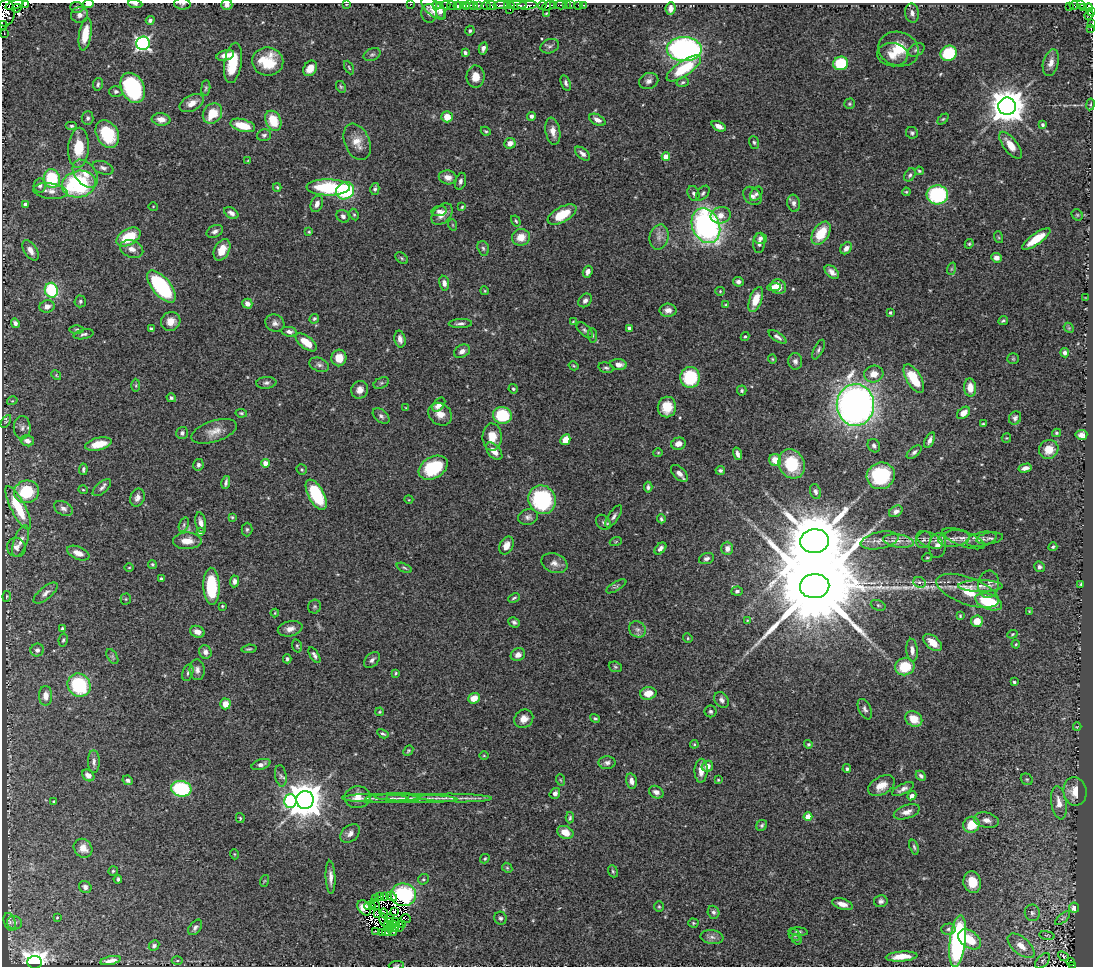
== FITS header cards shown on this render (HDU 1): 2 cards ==
NAXIS1  =                 1091
NAXIS2  =                  964

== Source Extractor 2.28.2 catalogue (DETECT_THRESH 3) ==
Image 1091 x 964 px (HDU 1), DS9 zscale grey, 1 PNG px = 1 image px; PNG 1095 x 968 px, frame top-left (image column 1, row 964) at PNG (2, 3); each listed source drawn as its Kron ellipse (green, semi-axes under 4 px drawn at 4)
Background 0.72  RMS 0.036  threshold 0.109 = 3 sigma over >= 5 px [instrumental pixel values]
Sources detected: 505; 7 with non-positive FLUX_AUTO (blend fragments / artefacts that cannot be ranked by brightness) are neither listed nor drawn; the other 498 listed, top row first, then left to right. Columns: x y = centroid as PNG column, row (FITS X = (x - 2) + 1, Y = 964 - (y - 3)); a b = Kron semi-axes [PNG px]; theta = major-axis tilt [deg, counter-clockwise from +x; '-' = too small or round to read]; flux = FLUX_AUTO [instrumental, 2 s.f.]
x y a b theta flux
25 4 4 3 - 68
88 4 5 3 - 15
135 4 7 4 -6 5.5
182 4 8 6 -4 4.8
347 4 2 2 - 66
411 4 2 2 - 9.5
14 5 9 3 17 66
227 5 5 5 - 8.7
436 5 3 2 - 18
440 5 2 2 - 8.1
446 5 4 3 - 14
470 5 3 2 - 0.68
478 5 3 2 - 10
486 5 5 3 - 54
491 5 5 3 - 25
504 5 11 3 2 66
508 5 3 3 - 90
517 5 9 3 2 160
527 5 10 3 5 530
542 5 4 2 - 20
554 5 3 2 - 130
561 5 5 3 - 74
566 5 3 3 - 10
570 5 3 2 - 90
579 5 3 3 - 19
583 5 3 2 - 22
1074 5 4 3 - 19
1081 5 3 3 - 34
452 6 5 3 - 22
458 6 4 4 - 190
463 6 4 3 - 30
474 6 3 2 - 7.9
548 6 7 4 22 260
77 7 6 5 - 5.9
466 7 4 2 - 44
1070 7 3 2 - 4.9
17 8 5 3 - 3600
434 8 15 7 -40 28
671 8 6 5 - 13
1084 8 4 3 - 26
1088 8 4 4 - 110
510 10 2 2 - 18
440 11 8 4 -78 11
1092 11 3 2 - 13
5 13 13 9 79 760
429 13 9 8 - 9.3
546 13 3 2 - 2.2
912 13 9 7 -80 11
80 15 8 8 - 12
1089 15 5 4 - 62
150 20 4 4 - 5.5
1091 24 3 2 - 3.7
3 25 4 3 - 210
1091 29 3 2 - 2.8
470 31 5 4 - 4
4 33 2 2 - 1.2
85 34 16 6 81 51
143 43 7 6 - 550
550 46 9 7 21 7
483 48 6 4 77 12
684 49 17 12 0 660
899 49 20 17 -18 65
916 50 9 6 28 7.2
465 53 4 3 - 6.6
948 53 8 7 - 110
225 55 9 5 14 17
372 55 9 6 24 6.7
892 55 15 11 -7 33
268 62 15 14 - 88
233 63 20 8 82 73
841 63 7 6 - 110
1051 63 13 7 75 17
349 67 7 3 -64 2.9
310 68 8 6 56 27
684 68 20 7 34 110
475 77 11 9 -88 27
649 81 10 8 20 12
683 82 6 4 15 4.2
566 83 8 4 -72 7
98 84 6 5 - 5.3
341 87 6 4 -61 3.7
133 88 16 11 -63 290
206 88 8 4 84 4.2
116 91 7 5 0 6
192 103 13 7 27 21
850 104 6 5 - 3.8
1090 104 6 3 81 3
1007 106 9 8 - 5700
212 113 11 9 53 60
531 116 4 4 - 6.6
447 117 5 5 - 32
88 118 7 6 - 6.4
161 119 9 6 -6 22
943 119 6 4 44 3.4
597 120 9 5 -27 12
273 121 10 7 -65 63
243 125 13 6 -15 59
1042 125 4 4 - 6.1
72 126 6 4 0 4.8
719 126 8 4 -26 16
486 131 5 3 - 2.9
553 131 14 7 -79 19
912 133 6 5 - 5.3
107 134 15 10 -60 120
264 135 7 5 17 6.1
357 142 19 12 -67 33
754 142 6 5 - 4.6
510 143 6 5 - 19
1011 145 16 7 -52 30
79 148 20 10 86 73
582 154 9 5 -40 10
666 157 4 4 - 31
248 160 4 2 - 1.8
103 168 11 6 -18 8.6
919 171 4 3 - 2.9
85 174 16 10 -52 28
910 175 7 5 54 5.3
448 177 9 7 -12 19
52 179 9 8 - 130
460 181 8 5 73 7.5
79 184 17 13 12 290
40 185 7 6 - 8.4
277 187 4 3 - 3
328 187 21 8 -1 180
375 189 6 4 76 5.3
50 191 17 7 -6 19
345 191 9 8 - 180
906 192 4 3 - 3
694 193 8 5 -68 7.2
703 193 8 5 51 5.6
756 194 8 5 55 6.3
937 195 11 9 4 220
752 196 10 7 -46 11
794 203 8 6 -80 9.4
25 204 3 3 - 6.3
317 204 8 6 68 12
153 206 5 3 - 1.9
462 207 4 4 - 2.8
439 211 7 5 8 7.1
231 213 7 5 -33 11
442 214 12 8 48 25
354 215 6 4 -63 3.6
562 215 16 7 29 78
721 215 10 8 16 19
1077 215 6 5 - 3.8
343 216 7 6 - 8.5
516 221 6 4 -58 3.3
453 225 6 3 -71 2.4
706 226 18 13 -67 720
215 231 8 6 27 9.8
309 232 4 3 - 2.5
821 233 13 8 58 69
128 237 13 8 30 91
521 237 9 8 - 33
659 237 12 9 76 18
998 237 6 4 -70 2.9
760 238 6 5 - 7.9
1036 239 17 5 35 55
759 243 10 6 87 8.9
969 244 5 4 - 3.2
483 248 7 5 -72 5.5
846 248 6 5 - 14
132 249 12 8 -19 17
31 250 11 6 -57 16
222 250 11 7 62 35
402 258 7 4 -38 3.7
996 258 5 4 - 14
951 269 6 4 71 3.4
588 272 6 4 72 11
832 272 8 5 -43 13
738 282 5 5 - 7.5
444 283 7 5 -80 11
161 286 19 9 -50 280
774 287 7 3 5 12
778 287 8 7 - 27
51 290 7 6 - 160
485 291 4 3 - 2.5
720 291 4 4 - 2.9
1086 297 3 2 - 1.6
756 299 13 6 70 41
585 300 7 5 46 10
80 301 6 6 - 5.1
247 304 5 4 - 15
726 305 4 3 - 2.9
47 306 8 6 16 14
668 310 8 6 -1 14
890 313 3 3 - 3.5
314 319 5 4 - 4.4
1003 320 5 3 - 4
171 321 10 9 - 23
573 321 4 2 - 1.9
15 323 5 4 - 7.8
275 323 10 8 -28 11
460 323 11 4 1 7.8
629 328 4 3 - 8.4
1069 328 5 4 - 3
77 329 7 3 1 3.3
151 329 4 3 - 4.6
585 330 10 5 -42 6.9
289 332 8 4 -10 9.5
84 334 10 4 12 6.2
592 335 7 4 -85 4
745 336 4 3 - 3.1
777 337 10 4 -34 7.6
400 339 8 5 -78 14
306 342 12 6 -37 42
818 350 10 4 64 5.5
462 351 8 6 27 11
1065 353 4 4 - 8.7
339 358 8 7 - 39
772 359 4 4 - 2.5
1013 359 6 5 - 3.5
795 361 8 7 - 9.4
618 364 8 5 -6 18
319 365 10 6 -20 8.3
574 366 5 3 - 2.7
606 368 8 5 -14 5.6
874 374 10 8 16 26
56 375 5 4 - 3
690 377 10 10 - 140
914 379 16 7 -59 81
266 383 10 6 6 7.4
381 383 8 5 26 5.7
136 385 7 3 90 3.1
970 388 9 6 -86 28
513 389 5 4 - 3.8
360 390 9 8 - 17
742 391 5 5 - 4.5
171 398 5 4 - 4.6
12 401 5 3 - 2.2
439 405 8 5 51 21
855 405 21 18 88 1500
667 407 10 9 - 44
406 408 4 3 - 2.1
241 413 6 4 -10 3.4
963 413 7 5 40 22
440 414 13 10 -38 24
502 415 9 8 - 130
381 416 9 6 -40 7.4
1015 418 7 6 - 7
6 421 7 4 58 3.7
983 424 3 3 - 3.2
22 428 11 8 89 12
214 431 24 10 18 28
182 433 6 6 - 6.9
1056 433 4 3 - 3.4
1081 435 6 5 - 12
492 437 13 9 -88 36
1006 438 5 4 - 2.4
565 440 5 4 - 42
930 440 8 4 64 9.5
27 441 7 5 -13 13
98 444 14 6 13 49
678 444 7 6 - 17
874 446 7 6 - 7.8
1049 449 10 9 - 35
494 451 10 6 -49 22
914 452 9 4 40 6.7
658 453 4 4 - 2.6
737 454 6 3 -73 8.9
775 460 6 6 - 35
265 463 4 4 - 26
792 464 15 12 -63 98
198 465 6 5 - 6.6
433 468 15 10 30 140
1025 468 7 4 14 11
83 469 6 3 84 4.9
302 469 6 5 - 3.5
720 470 5 4 - 5.1
679 473 10 6 -45 14
881 476 14 13 - 170
226 482 6 3 78 6.2
648 487 5 4 - 5.4
102 488 11 5 41 8.2
83 490 5 4 - 2.8
815 491 7 5 -69 6.3
26 492 12 11 - 98
316 495 16 8 -62 160
137 498 9 7 67 14
409 500 4 3 - 1.9
542 500 15 13 -51 240
18 508 24 7 -63 92
63 508 10 6 -28 9.8
896 511 7 5 31 11
614 516 13 5 57 9.2
232 517 4 4 - 3
528 517 10 8 13 9.8
661 519 4 3 - 4.4
603 522 8 6 -47 6.3
201 523 10 5 -78 13
184 525 8 4 72 5.1
247 529 7 5 89 4.9
200 532 4 4 - 10
954 538 16 8 6 22
990 538 13 5 8 8.1
964 539 22 7 -21 20
981 539 15 7 13 15
880 540 19 8 12 22
924 540 9 7 53 9.2
930 540 14 7 -25 16
21 541 16 7 70 16
187 541 14 8 1 31
616 541 6 4 20 3
815 541 14 12 6 27000
898 541 15 6 -8 19
506 546 9 6 64 21
937 546 13 8 84 21
16 547 10 9 - 13
1053 547 4 4 - 3.8
660 548 7 4 47 9.9
727 548 6 6 - 12
78 553 12 6 -23 21
927 557 5 2 - 2.4
706 559 8 5 17 8.3
554 563 13 9 -22 17
152 564 4 4 - 3.7
1039 567 5 5 - 6.5
129 568 4 3 - 2.1
404 568 8 3 -23 3.7
161 579 3 3 - 4.1
234 581 6 4 85 10
919 582 6 5 - 6.4
989 584 13 10 82 18
1081 584 3 2 - 2.8
211 586 18 8 -88 120
616 586 11 4 30 5.3
815 586 15 12 3 80000
980 586 22 6 0 21
737 591 5 4 - 6.6
967 591 33 13 -20 82
46 593 15 6 40 11
7 596 5 3 - 3
514 598 6 3 26 3.7
126 599 5 5 - 3
989 602 14 7 -20 110
878 605 8 5 -19 4.7
222 606 3 2 - 2.3
315 607 7 6 - 4.9
1029 611 3 2 - 1.7
275 613 4 4 - 2.3
960 616 4 2 - 3.1
747 620 3 2 - 1.7
977 621 6 5 - 33
514 622 6 5 - 6.3
62 629 4 3 - 5.1
290 629 12 7 13 17
637 629 9 7 -39 9.4
197 632 7 5 -20 17
1012 634 5 4 - 3
688 638 5 4 - 3
63 640 7 4 79 4.2
933 643 11 6 -40 31
1016 644 4 3 - 2.5
297 646 7 4 -74 3.9
249 649 7 4 6 3.8
37 650 7 6 - 8
912 650 11 5 -84 13
205 652 7 6 - 11
314 655 9 4 -59 7.4
518 655 7 6 - 15
112 656 8 5 -59 4.8
287 659 4 3 - 4.6
372 660 9 6 44 8.3
615 667 7 5 -21 3.8
905 667 10 8 17 75
197 670 10 7 -86 12
188 673 8 5 71 6.5
396 673 3 2 - 2.9
1014 682 3 3 - 3.5
79 685 12 11 - 180
648 693 8 6 11 33
46 696 10 6 89 19
474 698 6 5 - 28
722 700 8 6 -54 9
225 704 5 5 - 27
865 709 11 6 -66 7.8
710 711 6 6 - 5.8
380 712 4 3 - 2.9
595 718 5 4 - 3.6
524 719 10 9 - 21
914 719 9 7 -31 43
1077 727 4 2 - 1.7
383 734 6 3 -29 4.2
694 744 4 4 - 2.9
808 744 4 4 - 3.7
408 750 6 4 49 3.5
484 756 5 3 - 2.1
94 762 11 6 -89 9.3
607 763 8 6 0 8.4
261 764 10 5 18 10
707 766 6 5 - 17
847 769 4 4 - 4.7
701 771 12 6 89 22
88 775 6 5 - 15
281 776 11 5 -80 8.1
921 776 6 4 -45 5.9
1027 779 6 5 - 4.2
128 780 5 4 - 7.3
561 780 6 3 -70 3
718 780 4 4 - 2.6
631 781 8 5 -77 13
881 786 14 9 30 28
181 789 10 8 -12 220
903 789 12 5 27 11
1075 791 14 11 -82 33
656 792 7 6 - 11
555 793 6 5 - 8.8
912 796 5 4 - 9.7
358 797 13 11 5 26
375 798 33 3 0 15
392 798 27 5 3 13
403 798 16 4 -4 8.6
416 798 41 3 -2 26
455 798 36 4 -1 25
305 800 9 8 - 6600
290 801 7 6 - 300
54 802 4 3 - 4
1059 803 17 7 -80 25
907 812 13 6 19 16
808 817 4 4 - 28
240 818 5 4 - 2.8
570 818 6 4 85 3.7
987 820 13 7 -12 17
762 825 6 5 - 4.7
971 825 8 8 - 65
565 832 8 6 -24 28
350 833 11 7 41 14
914 847 8 4 -71 4.4
83 848 10 8 -47 27
234 854 5 3 - 2.2
485 859 5 3 - 3.1
507 868 5 4 - 3.3
113 871 5 4 - 3.3
613 871 6 4 -68 3.9
330 877 16 5 -88 17
118 879 4 3 - 4.4
423 879 6 5 - 3.8
264 881 6 3 71 2.3
972 882 11 8 -77 48
85 887 6 6 - 9
403 895 13 11 -8 210
385 896 3 2 - 3.9
392 896 6 3 -29 8.1
380 897 2 2 - 1.7
376 899 2 2 - 1.1
881 901 7 6 - 7.8
375 904 5 2 - 2.4
842 904 11 5 -18 18
370 906 5 2 - 2.9
659 907 5 4 - 3.3
364 908 8 6 -56 27
1074 908 5 5 - 16
394 911 2 2 - 1.1
714 912 6 5 - 6.7
383 913 4 2 - 4.4
1032 913 8 7 - 8.3
377 914 4 2 - 4.8
57 917 4 3 - 2.2
389 918 5 2 - 4.1
406 918 5 2 - 3.9
500 918 6 6 - 5.8
1063 918 9 4 42 4.6
384 920 6 3 -77 2
10 922 9 5 -71 6.3
390 922 2 2 - 2.6
395 922 3 2 - 2.6
15 923 7 6 - 7.6
693 923 5 4 - 3.7
393 924 3 2 - 2.2
403 924 3 2 - 3
388 925 2 2 - 1.2
399 926 5 2 - 5
195 927 9 5 51 7.3
391 929 2 2 - 8.2
395 929 3 3 - 3.1
948 929 7 5 3 5.4
375 931 3 2 - 2.7
387 931 5 3 - 1.2
383 932 4 2 - 1.1
393 932 4 3 - 1.4
798 932 9 3 -4 5.2
795 935 6 5 - 4.4
1047 935 8 3 -9 2.5
712 937 11 7 -8 12
797 939 5 4 - 3.2
970 939 13 8 -35 62
958 941 26 8 83 470
154 946 6 5 - 6.7
1021 946 16 8 -41 28
902 956 16 5 4 34
1063 956 6 4 -41 3.7
111 961 10 4 12 13
177 961 5 3 - 2.6
1043 961 9 5 46 6.1
1070 961 3 2 - 3.7
35 962 7 6 - 1800
396 965 8 3 4 3.3
1073 965 2 2 - 4.9
At the frame edge (FLAGS 8, measured only in part): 15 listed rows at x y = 25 4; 88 4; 135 4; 182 4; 347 4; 411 4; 14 5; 227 5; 1092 11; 5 13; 1091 24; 3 25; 1091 29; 396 965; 1073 965
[7 non-positive-flux detections neither listed nor drawn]